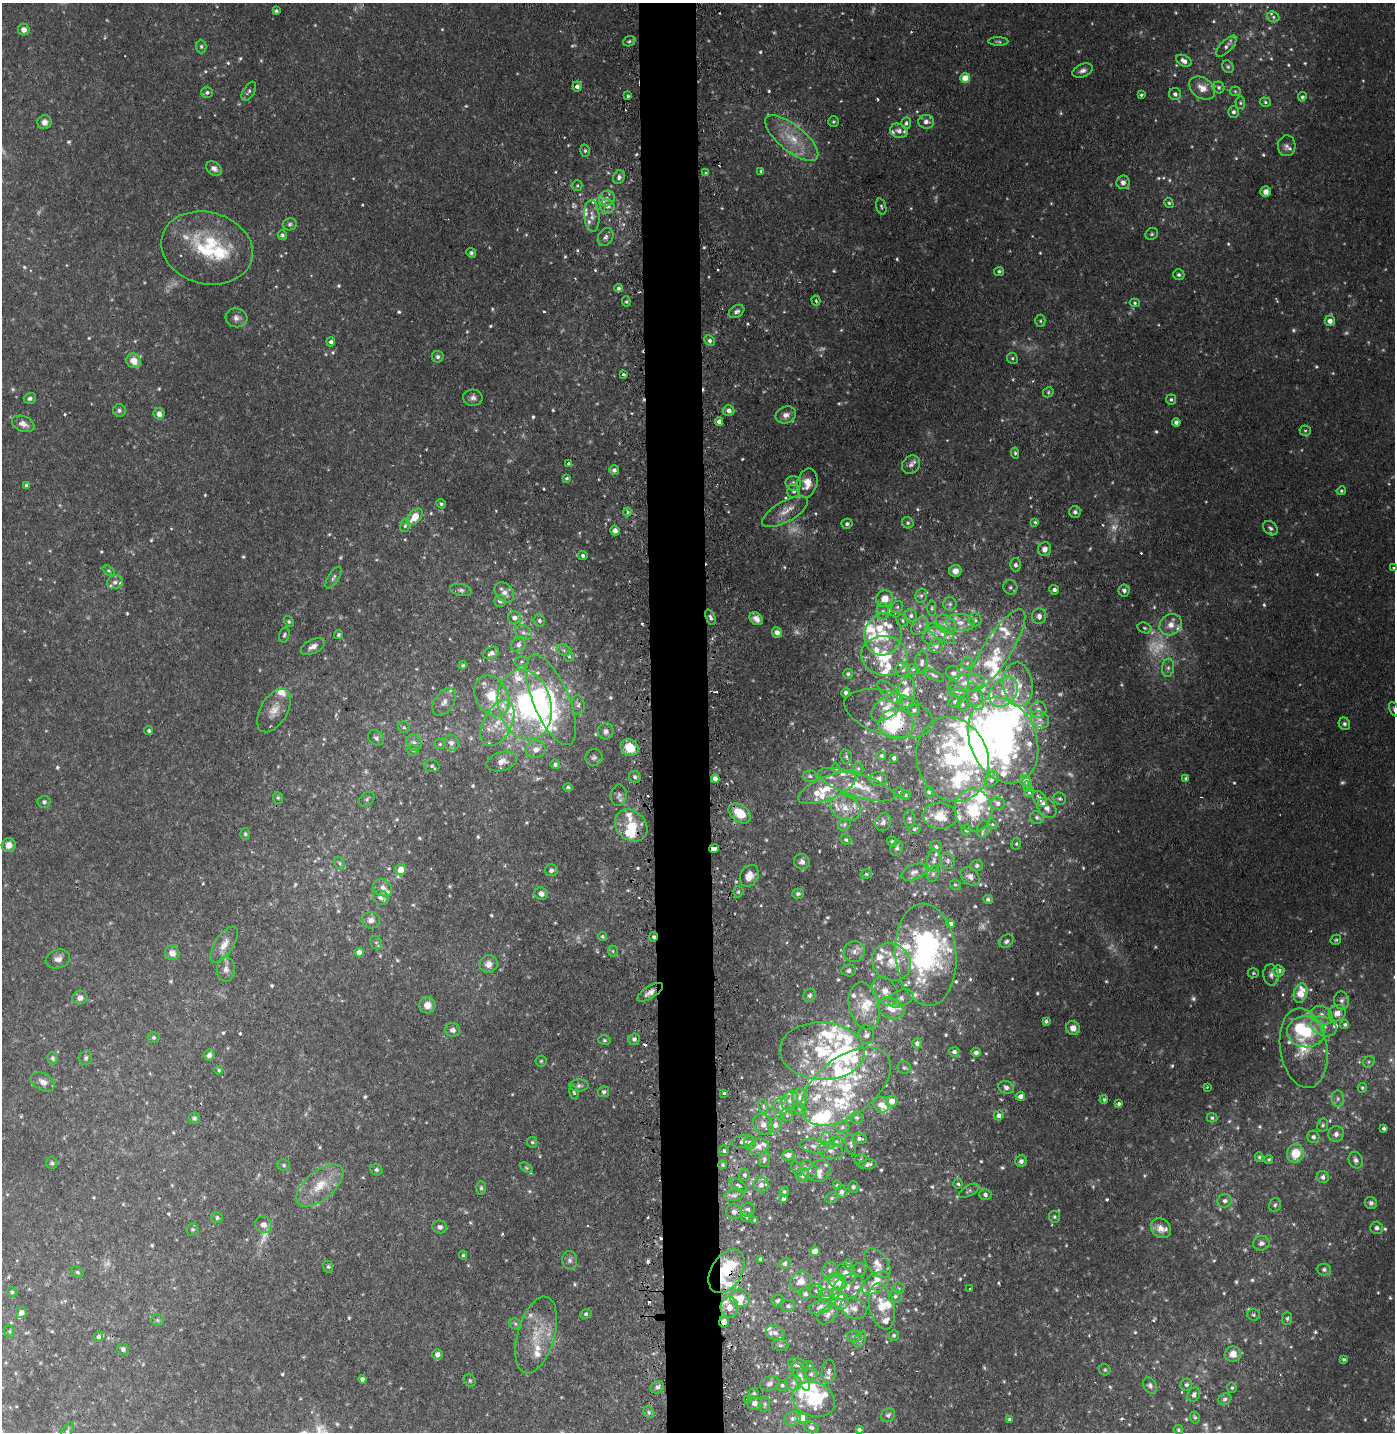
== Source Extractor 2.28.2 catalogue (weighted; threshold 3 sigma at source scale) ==
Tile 5 of 3 x 3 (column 2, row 2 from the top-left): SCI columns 1486-2878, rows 1452-2881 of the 4364 x 4333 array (HDU 1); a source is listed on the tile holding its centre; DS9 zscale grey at full resolution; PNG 1397 x 1434 px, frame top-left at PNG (2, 3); each listed source drawn as its Kron ellipse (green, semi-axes under 4 px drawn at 4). Shown black and unused: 4% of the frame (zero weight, under 2 of 3 exposures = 4% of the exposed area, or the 3 px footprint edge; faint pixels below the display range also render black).
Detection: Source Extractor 2.28.2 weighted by HDU 2 'WHT'; one run over the whole footprint, this tile lists its part. Background 0.105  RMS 0.0083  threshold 0.0376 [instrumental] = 3 sigma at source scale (4.5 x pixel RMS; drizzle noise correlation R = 1.50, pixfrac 1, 0.05/0.05 arcsec/px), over >= 5 px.
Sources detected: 999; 72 too faint to see at this stretch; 12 inside a brighter object's white glare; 13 cosmic-ray / hot-pixel residue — neither listed nor drawn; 165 inside a brighter listed object's ellipse — not listed separately; of the other 737, all 500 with FLUX_AUTO >= 1.29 (the completeness limit of this list) listed and drawn (237 fainter detections not listed), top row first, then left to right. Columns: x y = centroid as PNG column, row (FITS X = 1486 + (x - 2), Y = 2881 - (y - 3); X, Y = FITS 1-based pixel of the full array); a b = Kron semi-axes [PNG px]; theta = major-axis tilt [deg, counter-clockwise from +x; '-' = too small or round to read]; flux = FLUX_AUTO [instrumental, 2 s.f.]
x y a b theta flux
276 11 3 3 - 1.4
1273 17 6 5 - 1.8
24 30 6 5 - 4.4
629 41 6 5 - 1.7
998 42 10 4 -1 1.6
201 46 7 5 -90 1.8
1226 46 13 6 46 3.6
1184 61 8 5 -29 4.8
1228 67 6 5 - 1.7
1083 71 10 6 22 4
965 78 5 4 - 18
577 86 5 4 - 4
1219 87 6 5 - 2.1
1202 88 14 10 -35 9.8
249 91 10 5 59 2.5
1235 91 5 5 - 1.3
207 92 6 5 - 2.3
1175 94 6 6 - 3
1141 95 4 3 - 1.4
628 96 4 4 - 1.4
1302 97 5 4 - 1.7
1265 102 5 4 - 1.6
1240 103 6 4 -86 1.4
1233 112 6 5 - 2.6
833 121 5 5 - 1.3
45 122 7 7 - 4.8
926 122 8 7 - 4.8
906 123 6 5 - 2
899 131 9 7 -23 4.8
792 138 32 13 -39 26
1287 146 10 9 - 3.8
585 151 6 5 - 1.4
214 168 8 6 -36 4.1
761 171 3 3 - 1.4
706 173 3 3 - 3.1
619 177 7 6 - 3.2
1123 182 7 6 - 4.1
577 186 5 5 - 1.5
1266 192 5 5 - 4.1
607 199 8 7 - 3.6
1169 203 5 4 - 1.6
607 206 7 6 - 5.4
881 207 8 4 -73 1.7
592 216 16 7 -86 6.9
290 224 7 6 - 2.1
1152 234 7 5 34 1.7
282 235 5 4 - 1.8
606 237 9 7 60 3.4
207 248 46 36 -15 74
471 253 5 4 - 2
999 271 5 4 - 1.7
1179 275 6 5 - 2.4
618 288 4 4 - 2.2
816 301 5 4 - 1.3
626 302 5 4 - 1.5
1135 303 5 4 - 1.3
736 312 8 6 32 3
236 318 11 9 -6 4.9
1040 321 6 5 - 1.4
1330 321 5 5 - 6.3
710 341 6 5 - 2.2
331 342 4 4 - 2.7
438 357 6 6 - 2.2
1012 358 6 5 - 1.5
134 361 8 7 - 11
624 374 3 3 - 3.4
1048 392 5 4 - 1.3
30 398 6 5 - 2
473 398 10 8 -3 3.7
1171 399 5 5 - 1.8
119 410 6 6 - 2
729 410 6 5 - 3.8
159 414 6 5 - 5.4
786 415 10 8 22 5.3
719 421 4 4 - 4.5
1176 422 4 4 - 2.9
23 424 12 7 -22 5.8
1305 431 5 5 - 1.4
1015 453 5 3 - 1.5
568 463 3 3 - 3.1
911 465 10 8 46 4.1
614 470 5 5 - 3
566 478 4 4 - 1.5
793 483 7 7 - 3.1
807 483 15 10 76 11
27 485 4 4 - 2.2
794 491 7 6 - 2.5
1341 491 5 4 - 1.3
441 504 5 4 - 1.5
627 512 4 4 - 3.5
785 512 26 10 29 11
1075 512 6 6 - 2.9
415 517 10 6 46 18
1035 522 4 4 - 1.3
908 523 6 5 - 1.5
847 524 5 5 - 2
405 526 6 5 - 1.6
1270 528 8 6 -42 3.1
615 531 5 4 - 4.2
1045 549 7 6 - 6.1
583 555 5 4 - 1.8
1016 565 6 5 - 2.6
1394 567 3 3 - 3.4
108 571 7 4 -37 1.4
955 571 6 6 - 7.1
333 577 12 5 58 2.6
115 582 8 7 - 3.1
1010 587 7 7 - 2.7
461 590 11 6 -13 2.6
1054 590 5 5 - 2.8
1124 590 6 6 - 2.8
504 592 11 8 -47 6
921 596 7 5 76 2.4
885 599 8 8 - 11
500 601 6 5 - 2.7
950 604 7 6 - 2.3
897 607 6 5 - 1.9
932 608 7 4 89 1.6
883 611 8 6 -88 3.3
911 616 6 6 - 2.6
1039 616 8 7 - 4.8
711 617 8 4 -67 2.4
514 618 6 6 - 5.7
756 619 7 5 -42 5.1
539 620 6 5 - 2
902 620 6 5 - 1.9
975 620 6 6 - 1.9
289 622 6 4 -58 1.4
960 622 14 8 -4 8.1
946 624 11 8 -40 5.1
1171 625 12 10 35 8
919 626 10 6 48 3.7
1145 628 7 5 -17 1.8
777 632 5 5 - 3.9
523 633 9 7 -30 3.5
941 633 15 6 -33 5.8
883 634 21 18 75 29
284 635 7 5 74 1.7
338 635 5 4 - 1.5
934 636 12 9 15 5.4
518 645 8 6 59 3.6
313 646 13 6 26 6.3
936 646 7 7 - 3.9
564 650 7 5 -22 1.9
997 651 48 14 57 37
491 653 8 5 24 3.7
569 656 5 4 - 1.3
884 656 23 19 -9 36
521 662 7 5 8 1.9
922 662 11 6 87 3.6
967 663 6 5 - 1.7
463 665 4 3 - 1.4
1168 668 9 6 81 3.1
913 669 6 5 - 1.7
903 670 7 7 - 3.3
953 673 8 7 - 3
848 674 5 5 - 1.8
934 675 11 4 -27 2.2
966 683 18 8 8 8.5
1018 685 22 14 -83 18
957 691 9 5 -22 2.6
889 692 15 7 -46 6.1
1004 692 16 12 49 14
846 693 5 4 - 2.3
906 693 16 8 80 13
492 696 21 16 -61 29
975 697 14 7 -69 6
551 700 48 18 -67 58
444 702 15 9 57 6.3
955 702 6 5 - 1.9
525 705 35 26 -76 120
578 705 10 6 -85 2.8
962 705 6 6 - 1.8
887 707 18 10 36 11
1394 709 8 4 -65 1.5
274 710 24 13 60 13
914 710 6 5 - 2
1038 710 8 8 - 4.2
889 713 46 21 -16 32
1040 720 10 8 -37 4.8
498 723 25 14 63 21
896 724 17 15 -2 32
1344 724 6 5 - 2.2
404 727 6 5 - 1.4
149 731 4 4 - 1.6
606 731 8 7 - 3.7
376 738 9 7 -37 2.7
1003 740 44 33 -67 220
414 743 8 7 - 3.5
451 743 8 7 - 3.9
440 744 6 5 - 1.7
629 748 9 8 - 18
536 749 10 8 16 6.3
413 750 6 5 - 1.7
882 756 4 4 - 1.3
594 757 8 8 - 3.1
846 757 7 5 -70 1.7
894 758 4 4 - 2.8
953 759 43 35 -72 100
502 761 15 9 16 7.3
555 764 5 5 - 2.4
432 766 8 6 -15 2.3
836 768 5 4 - 1.5
858 768 6 5 - 1.6
810 776 7 6 - 2.2
635 777 6 5 - 2.3
1186 778 4 3 - 1.7
715 779 4 4 - 6.3
878 779 9 6 -6 5.2
992 779 8 6 58 3.1
1026 781 6 5 - 3.7
856 785 40 11 -18 26
1027 786 5 4 - 1.9
568 787 4 3 - 1.7
827 788 31 11 22 24
900 792 5 5 - 1.3
929 792 6 4 -64 1.5
1029 792 5 4 - 1.4
619 795 11 7 85 3.4
906 795 5 4 - 1.3
278 798 6 5 - 1.3
367 799 9 6 40 2
1040 799 9 6 -54 5.1
1060 799 6 5 - 1.9
44 802 6 6 - 2.5
998 803 7 6 - 3.1
845 808 16 12 -29 13
1047 808 11 8 -50 4.9
973 810 21 19 -80 39
740 813 12 8 -37 19
940 816 17 13 -5 18
1037 817 7 6 - 2.2
909 819 9 5 -86 2.1
883 822 9 7 71 4.1
844 824 7 5 46 1.9
992 824 5 4 - 1.3
631 826 18 14 -43 21
914 829 6 4 17 1.5
983 829 8 6 77 2.6
966 830 5 4 - 2.3
245 834 6 5 - 1.4
846 840 5 5 - 1.9
892 842 5 5 - 1.8
1016 844 6 5 - 1.6
9 845 7 7 - 6.5
936 847 6 5 - 2
897 848 8 6 60 2.3
714 849 5 4 - 9.3
934 861 11 7 84 4.2
948 861 8 7 - 3
802 862 8 7 - 3.6
339 863 7 5 -60 1.8
977 866 6 5 - 1.9
401 870 5 5 - 13
551 870 6 6 - 2.9
914 872 13 7 23 5
866 874 6 4 12 1.6
933 874 8 6 72 2.5
749 876 11 9 62 8.8
970 876 10 8 -42 5.4
955 885 6 5 - 1.4
383 888 10 8 -34 4.8
738 892 5 5 - 1.5
541 894 7 6 - 4
798 894 6 5 - 1.8
381 898 8 7 - 4
988 899 5 4 - 2.3
371 920 9 8 - 4.9
950 924 4 4 - 7.1
602 937 5 4 - 1.4
653 937 5 3 - 2.2
1336 940 5 5 - 1.4
1006 941 8 6 40 2.8
376 943 7 5 -67 1.9
224 945 20 9 56 9.2
613 951 5 5 - 1.5
359 952 4 4 - 6.7
854 952 11 10 - 5.6
172 953 7 7 - 7.6
926 955 51 30 -85 200
58 959 12 9 15 4.9
891 962 20 18 -37 23
489 964 9 9 - 6.3
226 969 13 9 89 5.4
849 970 7 6 - 2.3
1278 971 6 5 - 5.5
1253 973 5 4 - 1.3
1271 975 10 8 -86 4.1
885 991 15 11 -55 11
650 992 15 6 32 5.2
1301 993 10 6 74 20
810 995 6 6 - 2.1
80 998 7 6 - 4.2
901 998 13 8 23 5
1342 1000 9 7 -79 3.3
427 1005 8 8 - 8.5
864 1006 24 15 -76 21
891 1008 14 10 -24 12
1337 1013 9 8 - 7.3
1322 1015 11 8 -26 6.8
1046 1021 4 4 - 1.8
1345 1024 4 4 - 1.7
1324 1026 13 9 -23 7.5
1073 1028 7 7 - 6.2
453 1030 7 6 - 3.2
1306 1032 19 15 -5 42
866 1035 9 7 -80 3.3
154 1037 6 5 - 1.6
634 1039 6 5 - 2.7
604 1040 6 5 - 1.6
917 1043 5 5 - 3
1304 1048 40 23 -81 33
822 1051 42 28 -3 62
954 1052 5 5 - 3
976 1052 5 4 - 2.9
209 1055 6 5 - 3.3
53 1058 6 5 - 2
86 1058 7 6 - 2.1
541 1061 5 5 - 1.4
1369 1062 6 5 - 1.5
904 1068 7 6 - 1.8
219 1070 4 4 - 1.3
43 1082 13 8 -29 6.7
579 1085 9 6 3 2.5
846 1086 52 29 37 78
1006 1087 8 6 -19 3.9
1207 1087 3 3 - 1.3
1362 1088 5 4 - 1.4
574 1092 7 4 -76 1.6
604 1092 5 5 - 2.1
724 1093 3 3 - 1.6
1020 1096 5 4 - 4.2
800 1097 9 7 83 4.7
1338 1099 8 6 -90 2.8
790 1100 10 7 58 4.5
1104 1100 4 4 - 1.5
892 1101 6 5 - 7.9
1119 1104 4 4 - 2.3
881 1105 8 7 - 6.8
763 1106 7 5 -83 1.8
781 1106 8 7 - 5.5
800 1109 6 5 - 1.8
787 1115 6 5 - 2.1
999 1115 5 5 - 3.4
194 1118 6 6 - 2.6
857 1118 6 6 - 1.9
1212 1118 5 4 - 1.6
763 1124 11 9 -53 5.3
775 1125 8 7 - 3.8
1323 1125 7 5 80 1.7
842 1127 7 5 3 2.4
1384 1129 3 3 - 2.1
1336 1134 8 8 - 3.7
1313 1137 6 6 - 2.4
859 1139 7 5 -9 2.5
828 1140 9 6 -63 3.4
836 1141 7 4 0 1.9
532 1142 5 5 - 1.4
743 1142 11 6 9 2.6
750 1142 6 6 - 3.9
851 1145 11 5 -78 2.3
814 1146 14 6 -12 5.4
759 1147 10 8 16 6.1
724 1151 5 4 - 1.4
830 1151 13 8 -15 5.1
1295 1153 9 8 - 17
788 1155 6 5 - 4.4
1259 1157 5 4 - 1.5
764 1159 8 5 74 2.6
1269 1159 4 4 - 1.4
861 1160 6 6 - 2.1
1356 1160 8 6 -69 3.6
1021 1161 6 5 - 3.2
52 1163 6 5 - 1.8
868 1164 9 5 7 4.1
284 1165 6 6 - 1.8
723 1165 4 4 - 1.5
527 1168 7 4 -31 1.4
797 1169 8 5 -63 1.5
809 1169 10 7 -59 4.1
376 1170 6 5 - 1.9
819 1171 12 10 43 5.9
744 1175 6 5 - 2.4
803 1175 7 6 - 4.5
1323 1177 6 6 - 3.1
958 1184 5 4 - 1.5
738 1185 10 5 -34 2.5
761 1185 7 7 - 4.2
837 1185 5 4 - 1.4
320 1186 28 14 40 23
853 1187 5 5 - 2
481 1188 7 5 -90 1.8
969 1191 11 5 29 1.9
784 1192 5 4 - 1.5
842 1192 6 5 - 3.2
985 1194 6 5 - 2.6
734 1195 10 5 12 3.1
832 1198 7 5 23 1.5
783 1199 4 4 - 2
1225 1201 7 7 - 2.9
1371 1203 6 6 - 2.9
1275 1205 7 5 73 2
747 1210 7 6 - 4.7
734 1212 8 7 - 3.8
746 1217 5 4 - 1.4
1054 1217 6 5 - 1.5
217 1218 6 5 - 2
755 1220 4 3 - 1.8
264 1225 9 8 - 5.4
440 1227 7 6 - 3
1161 1228 11 9 -44 7.8
1377 1228 6 6 - 2.5
193 1229 6 6 - 1.6
1261 1243 8 7 - 3.8
815 1251 5 4 - 7.4
463 1255 4 4 - 1.4
761 1259 4 4 - 2.8
570 1260 9 7 -86 3.6
785 1263 6 5 - 2.5
877 1263 17 10 -54 9.8
848 1264 5 4 - 1.5
328 1267 6 5 - 1.6
1324 1269 6 6 - 2.3
830 1270 8 7 - 3.3
859 1270 7 6 - 2.6
727 1271 24 15 59 31
77 1272 6 5 - 1.7
846 1274 11 8 -47 7.1
801 1281 11 9 32 8.8
838 1281 9 7 -42 16
876 1283 15 9 35 13
831 1285 14 9 35 9.5
848 1287 17 11 30 10
899 1288 6 5 - 1.6
970 1289 3 3 - 2.8
816 1291 6 6 - 2.2
12 1292 4 4 - 1.5
805 1294 6 5 - 3
826 1296 7 7 - 4
895 1296 7 6 - 3
740 1298 10 8 -10 11
778 1301 6 5 - 2
842 1302 8 7 - 3
788 1306 7 6 - 2.6
882 1306 23 12 -77 21
729 1307 10 9 - 9.1
821 1307 12 7 21 5.7
854 1308 14 10 -22 7.8
21 1312 6 5 - 5.1
586 1314 6 4 20 1.3
828 1315 12 7 43 4.5
1254 1315 6 5 - 1.8
1287 1318 6 5 - 1.7
157 1320 6 5 - 1.6
724 1322 5 4 - 6.8
515 1324 7 5 -22 1.9
9 1331 6 4 -74 1.4
775 1333 10 7 -25 3.5
536 1335 39 18 74 31
894 1335 5 5 - 2.3
854 1336 7 6 - 2.2
98 1337 5 4 - 3
860 1340 8 5 63 2.5
780 1345 8 6 -14 1.9
123 1349 6 5 - 2.7
437 1354 5 5 - 3.7
1233 1354 8 7 - 8.6
1344 1359 3 3 - 1.7
798 1365 10 6 -18 5.3
808 1365 6 4 6 1.4
1105 1370 6 5 - 1.5
829 1372 12 7 86 3.8
811 1374 6 6 - 2.5
801 1376 16 6 -62 4.6
362 1379 4 4 - 2.5
470 1381 6 5 - 1.6
770 1383 10 7 20 3.5
793 1383 8 7 - 4
782 1385 5 5 - 1.9
1186 1385 6 5 - 2.1
1150 1386 8 6 -60 2.9
657 1387 7 6 - 2.7
1232 1388 5 5 - 1.4
754 1393 5 5 - 1.7
1194 1395 7 6 - 3.4
747 1399 3 2 - 1.4
814 1399 22 17 -21 50
1225 1399 7 5 36 2.8
755 1403 7 7 - 3.8
765 1404 8 5 82 2
649 1412 6 5 - 1.7
888 1415 7 6 - 3
802 1418 5 5 - 15
1195 1418 6 5 - 1.5
793 1419 8 7 - 3.5
1009 1419 4 3 - 1.6
811 1427 7 5 -22 2.4
859 1430 4 3 - 2.2
1178 1430 5 4 - 1.8
67 1431 9 4 59 1.8
Overlapping masked pixels (flux is a lower limit): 6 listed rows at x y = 896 724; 631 826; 714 849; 653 937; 727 1271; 724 1322
Isophote crosses this tile's border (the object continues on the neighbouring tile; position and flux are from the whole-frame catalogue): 2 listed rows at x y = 1394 567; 1394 709